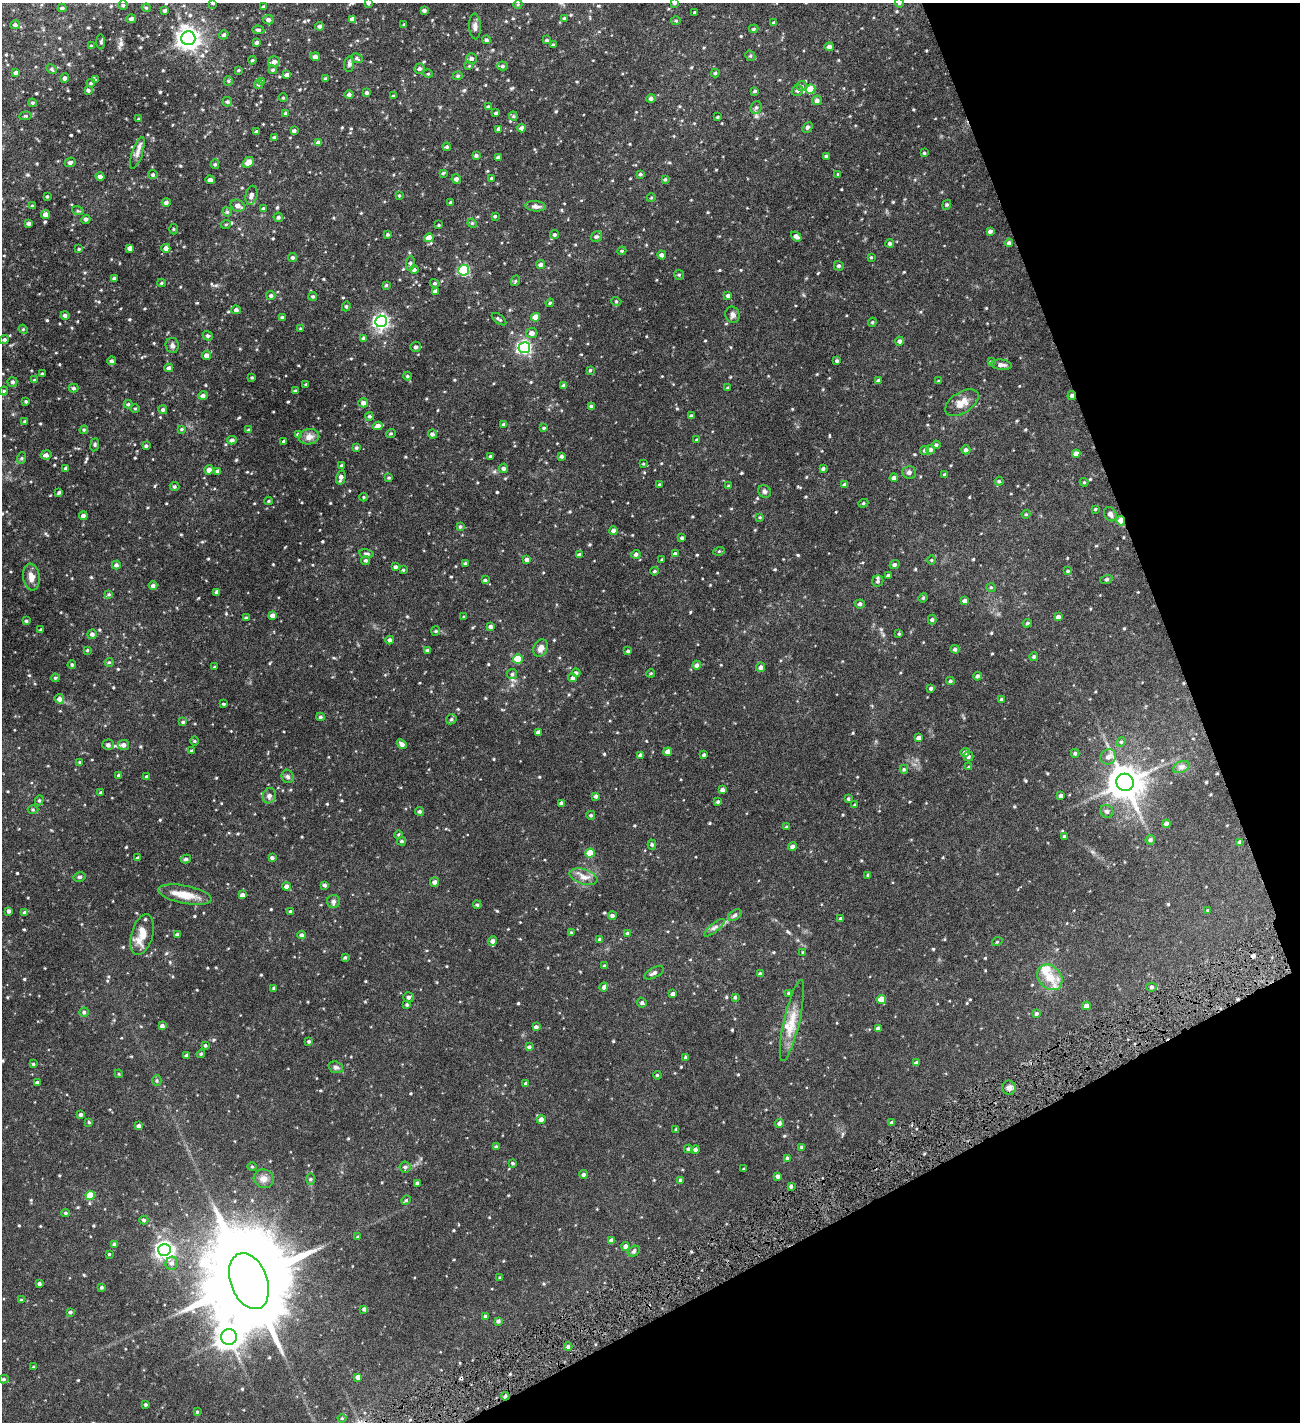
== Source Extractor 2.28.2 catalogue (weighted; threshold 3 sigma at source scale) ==
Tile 12 of 4 x 4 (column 4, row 3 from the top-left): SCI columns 4058-5355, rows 1424-2843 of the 5650 x 5686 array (HDU 1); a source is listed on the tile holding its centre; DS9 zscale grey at full resolution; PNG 1302 x 1424 px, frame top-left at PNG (2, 3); each listed source drawn as its Kron ellipse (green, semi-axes under 4 px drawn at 4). Shown black and unused: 20% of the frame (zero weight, under 8 of 16 exposures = <1% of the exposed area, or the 3 px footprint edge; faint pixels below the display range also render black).
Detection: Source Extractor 2.28.2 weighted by HDU 2 'WHT'; one run over the whole footprint, this tile lists its part. Background 0.094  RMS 0.004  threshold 0.0162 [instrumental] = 3 sigma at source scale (4.09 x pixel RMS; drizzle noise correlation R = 1.36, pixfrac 0.8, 0.05/0.05 arcsec/px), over >= 5 px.
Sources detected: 557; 1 cosmic-ray / hot-pixel residue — neither listed nor drawn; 3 inside a brighter listed object's ellipse — not listed separately; of the other 553, all 500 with FLUX_AUTO >= 0.278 (the completeness limit of this list) listed and drawn (53 fainter detections not listed), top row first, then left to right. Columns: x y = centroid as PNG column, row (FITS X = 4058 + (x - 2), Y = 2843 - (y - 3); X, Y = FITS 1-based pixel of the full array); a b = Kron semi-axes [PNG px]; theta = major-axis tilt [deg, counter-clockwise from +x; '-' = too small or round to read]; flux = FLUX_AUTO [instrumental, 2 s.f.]
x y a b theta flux
213 3 4 4 - 0.39
368 3 3 3 - 0.42
675 3 4 3 - 0.4
899 3 5 4 - 0.37
518 4 4 3 - 0.29
123 5 5 5 - 0.48
263 7 4 3 - 0.48
62 8 4 3 - 0.63
146 8 4 4 - 0.39
165 10 4 3 - 0.54
424 10 4 3 - 0.72
695 12 3 2 - 0.3
564 18 3 3 - 0.37
131 19 5 4 - 0.93
352 19 4 4 - 1.7
268 20 5 4 - 0.95
676 21 5 3 - 0.34
774 23 4 3 - 0.84
404 24 4 3 - 0.28
15 25 5 4 - 0.64
320 26 4 4 - 0.64
475 26 13 6 -88 1.1
754 29 4 3 - 0.38
258 30 6 3 -5 0.6
224 35 5 4 - 0.61
188 38 7 7 - 190
486 40 4 4 - 0.56
547 40 4 3 - 0.43
101 42 7 3 -90 0.39
257 42 4 3 - 0.65
553 45 3 3 - 0.39
91 46 4 4 - 0.37
829 47 4 4 - 0.93
750 56 5 5 - 0.48
315 57 4 4 - 1.5
357 58 6 4 -24 0.51
471 58 5 5 - 0.97
252 60 4 3 - 0.36
274 62 6 5 - 1.3
349 64 8 5 83 0.67
469 66 4 4 - 0.29
502 66 5 4 - 0.58
51 69 5 4 - 0.49
420 69 5 5 - 0.75
238 70 3 3 - 0.32
273 70 4 4 - 0.52
16 72 4 4 - 0.66
715 73 4 4 - 0.4
428 74 5 3 - 0.33
287 75 4 3 - 0.94
458 76 5 4 - 0.43
65 78 5 4 - 0.72
325 79 4 3 - 0.58
95 80 4 4 - 0.41
228 81 5 4 - 0.42
262 81 3 3 - 0.4
91 83 4 4 - 0.33
258 84 4 4 - 0.53
802 86 5 5 - 0.48
810 89 5 4 - 8.2
88 90 4 4 - 0.57
755 91 4 3 - 0.43
797 91 6 5 - 0.74
367 93 4 4 - 0.5
349 95 5 4 - 0.74
394 96 4 3 - 0.46
283 98 4 3 - 0.29
651 98 4 4 - 0.69
817 100 5 5 - 1
227 102 5 5 - 0.48
32 103 4 3 - 0.37
488 107 4 3 - 0.52
756 107 6 5 - 0.63
286 113 4 3 - 0.46
496 113 4 3 - 0.52
26 116 6 2 5 0.3
513 116 4 4 - 0.37
718 117 3 3 - 0.32
139 119 4 3 - 0.41
807 127 6 4 48 0.61
521 128 4 3 - 1
499 129 4 4 - 0.95
294 131 4 3 - 0.63
257 132 4 3 - 0.89
274 138 4 4 - 0.67
318 143 4 4 - 1.3
447 147 4 4 - 0.52
137 153 17 5 71 1.5
924 153 4 3 - 0.33
476 155 4 3 - 0.55
826 156 4 3 - 0.56
498 158 3 3 - 0.74
70 162 5 4 - 0.69
248 162 6 5 - 2.4
215 164 5 4 - 0.43
443 173 3 3 - 0.35
640 174 3 3 - 0.46
838 174 4 4 - 0.31
153 175 5 4 - 0.5
100 176 4 4 - 0.98
491 178 3 3 - 0.35
456 179 5 4 - 0.92
665 179 4 3 - 0.41
210 180 5 3 - 0.9
251 195 9 5 77 1.2
47 196 3 3 - 0.33
399 196 4 3 - 0.33
651 198 4 3 - 0.29
166 202 4 4 - 0.78
451 202 3 3 - 0.5
947 205 5 4 - 0.39
32 206 4 3 - 0.45
238 206 7 5 -25 1.6
535 206 10 5 -5 0.94
263 209 4 4 - 0.53
78 211 6 3 -18 0.34
227 212 5 4 - 0.45
46 215 4 4 - 1.9
495 216 3 3 - 0.38
278 217 5 4 - 0.57
86 219 5 4 - 0.62
29 223 3 3 - 0.76
472 223 5 4 - 0.38
226 224 5 3 - 0.3
439 225 3 2 - 0.31
173 229 5 3 - 0.3
990 231 4 3 - 0.74
388 234 3 3 - 0.44
554 234 4 4 - 0.51
796 236 6 4 -39 1.1
596 237 6 5 - 0.63
429 238 4 4 - 3
890 243 4 4 - 0.6
1009 243 4 4 - 0.78
130 248 4 4 - 1.1
166 248 4 4 - 1.4
79 249 3 3 - 0.32
622 251 4 4 - 0.36
662 255 4 4 - 0.94
871 257 4 3 - 0.3
292 258 4 4 - 0.53
410 263 7 4 83 0.6
541 265 4 4 - 0.83
839 266 5 4 - 0.56
414 270 4 4 - 0.67
464 270 5 5 - 29
679 275 5 4 - 0.41
114 278 4 4 - 0.38
515 281 5 3 - 0.32
161 283 4 4 - 0.36
435 283 5 4 - 0.42
386 285 4 3 - 0.36
435 291 4 3 - 0.77
271 296 4 4 - 0.59
313 296 4 4 - 0.43
728 296 4 4 - 0.79
616 301 5 3 - 0.28
550 303 4 3 - 0.34
346 306 5 4 - 0.44
236 310 4 4 - 0.85
65 315 4 4 - 0.7
732 315 8 7 - 0.96
282 317 4 3 - 0.47
536 317 4 4 - 2.8
499 319 8 3 -37 0.51
381 321 6 5 - 72
872 322 4 4 - 0.36
23 329 4 3 - 0.31
300 329 3 3 - 0.32
532 333 5 5 - 1.4
208 336 5 4 - 0.62
364 338 4 4 - 0.86
4 340 5 4 - 0.54
900 341 4 4 - 0.74
172 345 8 6 -82 0.8
416 347 5 5 - 0.76
524 348 6 5 - 51
206 355 4 4 - 1.4
111 361 4 4 - 0.6
837 361 3 3 - 0.52
991 362 4 3 - 0.33
1001 365 10 5 -6 1
168 368 4 4 - 0.8
590 370 3 3 - 0.37
42 374 3 2 - 0.38
407 376 4 4 - 0.38
252 377 3 3 - 0.33
34 380 4 3 - 0.29
878 381 4 3 - 0.64
939 381 3 3 - 0.36
12 382 5 4 - 0.7
306 384 3 2 - 0.35
564 385 4 4 - 0.65
74 388 5 4 - 0.56
728 388 4 3 - 0.37
4 391 4 3 - 0.35
295 391 3 3 - 0.47
203 396 5 4 - 0.94
1072 396 4 4 - 0.57
26 401 3 3 - 0.5
363 403 5 4 - 1.2
962 403 18 10 33 2.9
128 404 4 4 - 0.44
591 406 4 4 - 0.48
135 409 4 3 - 0.28
163 410 4 4 - 0.64
369 416 4 4 - 0.43
691 416 4 3 - 0.43
25 421 3 3 - 0.36
504 424 4 4 - 0.62
378 426 4 4 - 1.6
544 428 3 3 - 0.34
182 429 4 3 - 0.38
84 430 4 4 - 0.36
248 430 4 3 - 0.35
391 433 5 3 - 0.31
298 434 4 3 - 0.56
432 434 4 4 - 0.76
309 437 10 7 8 1.8
232 440 5 4 - 0.82
697 440 4 3 - 0.35
284 441 3 3 - 0.59
95 445 6 3 82 0.38
936 445 4 4 - 0.54
146 446 3 3 - 0.44
356 448 4 4 - 0.48
930 449 5 4 - 0.81
924 450 4 4 - 0.45
966 450 4 4 - 0.81
1076 454 4 4 - 1.7
46 455 5 4 - 0.87
490 456 3 3 - 0.33
562 456 4 3 - 0.55
22 458 6 4 71 0.38
643 464 4 3 - 0.31
342 466 3 3 - 0.65
66 468 3 3 - 0.62
503 468 5 4 - 0.69
823 469 4 3 - 0.52
209 470 5 4 - 1.2
218 471 4 4 - 0.69
909 472 7 6 - 0.74
945 475 4 4 - 0.7
341 477 7 4 75 1.1
389 478 4 3 - 0.32
894 478 4 4 - 0.85
999 481 4 4 - 0.42
1084 482 4 4 - 0.31
659 485 3 3 - 0.43
845 485 4 4 - 1.1
174 486 5 5 - 0.49
729 486 4 3 - 0.49
764 491 7 6 - 0.65
59 492 4 3 - 0.48
364 497 4 3 - 0.31
269 501 4 4 - 0.31
863 503 5 4 - 0.41
1095 509 4 3 - 0.34
1026 514 4 4 - 0.31
1110 514 7 6 - 0.99
83 516 4 4 - 1.1
760 517 4 3 - 0.28
1121 521 5 4 - 5.8
460 527 4 3 - 0.43
613 531 4 4 - 1.2
682 538 3 3 - 0.55
719 551 5 3 - 0.36
367 554 7 3 -9 0.54
636 554 4 4 - 0.8
675 554 4 4 - 0.8
579 555 4 3 - 1
366 560 4 4 - 0.52
527 560 4 3 - 0.81
662 560 3 3 - 0.35
932 560 4 3 - 0.28
465 563 3 3 - 0.39
116 565 4 4 - 0.85
895 565 5 4 - 0.61
396 567 4 3 - 0.6
403 570 4 3 - 0.35
654 571 4 3 - 0.38
1068 571 4 3 - 0.35
888 576 3 3 - 0.58
31 577 13 8 -80 2.1
1106 579 6 4 19 0.46
485 580 4 4 - 0.43
878 581 6 5 - 0.59
153 586 4 4 - 0.77
991 587 5 3 - 0.29
217 592 4 3 - 0.62
109 594 4 4 - 0.33
923 598 5 4 - 0.37
965 601 4 4 - 0.9
860 604 5 4 - 0.75
273 615 4 4 - 1.2
464 617 3 3 - 0.28
1058 617 4 4 - 0.98
246 618 4 3 - 0.4
932 620 5 4 - 0.53
26 621 4 3 - 0.46
1027 623 4 3 - 0.37
491 627 4 4 - 0.8
41 630 4 3 - 0.39
436 631 5 4 - 0.36
92 634 5 4 - 0.81
899 634 4 3 - 0.28
390 640 4 4 - 0.88
541 648 9 6 62 1.7
955 649 4 3 - 0.69
87 650 3 3 - 0.3
427 650 4 3 - 0.42
628 651 4 4 - 0.43
1034 657 4 4 - 0.42
518 659 5 4 - 8.5
109 662 4 4 - 0.35
72 665 4 3 - 0.41
697 665 4 4 - 0.94
215 667 3 2 - 0.28
761 667 5 4 - 0.87
576 673 4 3 - 0.6
651 673 4 3 - 0.3
512 674 5 5 - 0.58
978 676 4 4 - 0.66
55 678 4 4 - 0.39
573 678 4 4 - 0.75
950 681 4 3 - 0.46
931 688 4 3 - 0.57
59 699 5 4 - 1.1
1002 699 4 4 - 0.66
224 704 3 3 - 0.31
320 717 4 3 - 0.47
451 719 5 5 - 0.49
183 722 4 4 - 0.41
538 732 4 3 - 0.84
918 738 4 4 - 0.94
195 741 5 3 - 0.31
1121 742 5 4 - 0.39
402 744 5 4 - 1.2
108 745 6 5 - 0.85
123 745 5 5 - 1.1
191 751 3 3 - 0.45
668 752 4 4 - 2
965 752 5 4 - 1
1075 753 4 3 - 0.5
640 755 4 3 - 0.79
704 755 4 3 - 0.49
968 757 5 5 - 0.57
1108 757 8 7 - 1.5
80 762 4 3 - 0.31
969 767 4 3 - 0.31
1181 767 9 5 24 0.93
904 769 4 4 - 0.45
119 775 3 3 - 0.65
288 776 7 6 - 0.64
147 777 3 3 - 0.7
1125 782 9 8 - 550
722 790 4 4 - 1
101 793 4 3 - 0.47
269 796 8 6 63 0.87
596 796 4 3 - 0.72
1061 796 4 3 - 0.75
848 799 4 3 - 0.39
39 800 5 4 - 0.43
718 802 4 3 - 0.45
561 803 4 4 - 0.67
854 805 3 3 - 0.32
33 810 5 3 - 0.37
420 811 4 4 - 0.54
1107 811 7 6 - 0.81
591 815 4 4 - 0.44
1166 824 4 4 - 0.97
786 827 4 3 - 0.33
398 834 4 3 - 0.34
1064 836 3 3 - 0.31
1150 840 5 4 - 0.59
402 841 4 3 - 0.44
1240 842 4 3 - 0.85
652 845 5 4 - 0.5
792 846 4 4 - 0.85
590 853 4 4 - 6.2
138 858 3 3 - 0.54
272 858 4 3 - 0.61
186 859 5 4 - 0.53
868 875 3 3 - 0.4
79 877 6 4 14 0.55
583 877 14 7 -17 2
434 882 4 4 - 1
325 885 4 3 - 0.59
286 886 4 4 - 1.2
185 895 27 9 -11 4.7
242 895 4 4 - 0.99
333 901 6 6 - 0.78
477 905 4 3 - 0.43
1208 910 4 3 - 0.33
9 911 3 3 - 0.72
290 912 3 3 - 0.53
25 913 4 4 - 0.9
735 915 7 4 37 0.58
612 916 4 4 - 0.73
841 919 3 3 - 0.58
714 928 12 4 40 0.87
571 932 4 3 - 0.28
627 933 3 3 - 0.41
142 935 21 10 75 4.8
177 935 3 3 - 0.63
301 935 4 4 - 0.69
600 939 4 4 - 0.64
493 941 5 4 - 0.98
997 942 5 3 - 0.31
803 952 4 3 - 0.32
345 957 4 3 - 0.39
605 966 4 3 - 0.5
654 973 11 5 27 0.87
760 974 4 3 - 0.65
1050 977 14 11 -46 4.4
604 987 4 4 - 0.86
1152 987 5 4 - 0.75
274 988 3 3 - 0.43
789 993 4 4 - 0.42
673 994 4 4 - 1
408 997 5 5 - 0.65
735 997 4 3 - 0.43
881 999 4 4 - 3.8
642 1003 5 4 - 0.57
407 1005 4 3 - 0.4
1086 1006 4 4 - 1.2
84 1012 4 4 - 0.45
1036 1013 4 4 - 0.49
792 1021 41 8 77 5
162 1026 4 4 - 0.81
536 1027 4 4 - 0.75
878 1028 4 4 - 1.3
309 1041 3 3 - 0.45
205 1045 4 3 - 0.41
529 1047 4 4 - 0.55
201 1054 4 4 - 0.38
187 1056 4 3 - 0.93
686 1057 4 3 - 0.56
916 1063 3 3 - 0.68
33 1064 4 3 - 0.34
336 1067 7 5 -20 0.69
119 1074 4 3 - 0.32
657 1075 4 3 - 0.32
157 1080 5 4 - 0.41
37 1082 3 3 - 0.55
526 1084 4 4 - 0.83
1009 1088 7 7 - 1.1
81 1115 3 3 - 0.73
541 1119 4 4 - 1.4
89 1122 4 3 - 0.32
779 1123 4 4 - 0.77
892 1123 4 3 - 0.7
139 1126 4 3 - 1
676 1129 3 3 - 0.33
496 1147 4 3 - 0.35
802 1147 4 3 - 0.47
688 1149 4 4 - 0.45
695 1149 4 4 - 0.75
787 1158 4 3 - 0.46
513 1163 3 3 - 0.35
252 1167 5 3 - 0.32
405 1167 5 5 - 0.53
744 1169 3 3 - 0.35
583 1174 4 4 - 0.65
778 1176 3 3 - 0.78
264 1179 10 9 - 1.7
311 1179 5 4 - 0.39
681 1180 4 4 - 0.64
417 1183 3 3 - 0.73
791 1186 3 3 - 0.57
90 1195 4 4 - 9
406 1200 5 4 - 0.4
66 1213 4 3 - 0.41
144 1220 4 4 - 0.49
357 1237 4 4 - 0.3
611 1241 4 4 - 1.3
115 1244 4 4 - 0.61
626 1246 4 4 - 1
164 1250 6 6 - 110
634 1251 6 5 - 0.59
109 1254 3 3 - 0.33
172 1263 6 6 - 1
500 1277 3 3 - 0.28
249 1281 29 18 -69 5900
39 1284 3 3 - 0.6
102 1287 4 4 - 0.47
21 1300 3 3 - 0.29
364 1309 4 4 - 0.62
70 1312 4 3 - 0.51
486 1316 4 3 - 0.45
498 1321 4 4 - 0.63
229 1337 8 8 - 270
568 1347 4 3 - 0.68
34 1367 3 3 - 0.35
358 1377 4 4 - 1.4
4 1379 5 4 - 0.49
505 1396 4 3 - 0.57
146 1405 3 3 - 0.4
197 1412 4 3 - 0.32
342 1418 4 4 - 0.3
Overlapping masked pixels (flux is a lower limit): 3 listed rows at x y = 1072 396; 1121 521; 505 1396
Isophote crosses this tile's border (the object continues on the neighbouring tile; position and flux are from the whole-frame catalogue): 5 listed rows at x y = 213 3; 368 3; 675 3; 899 3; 165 10